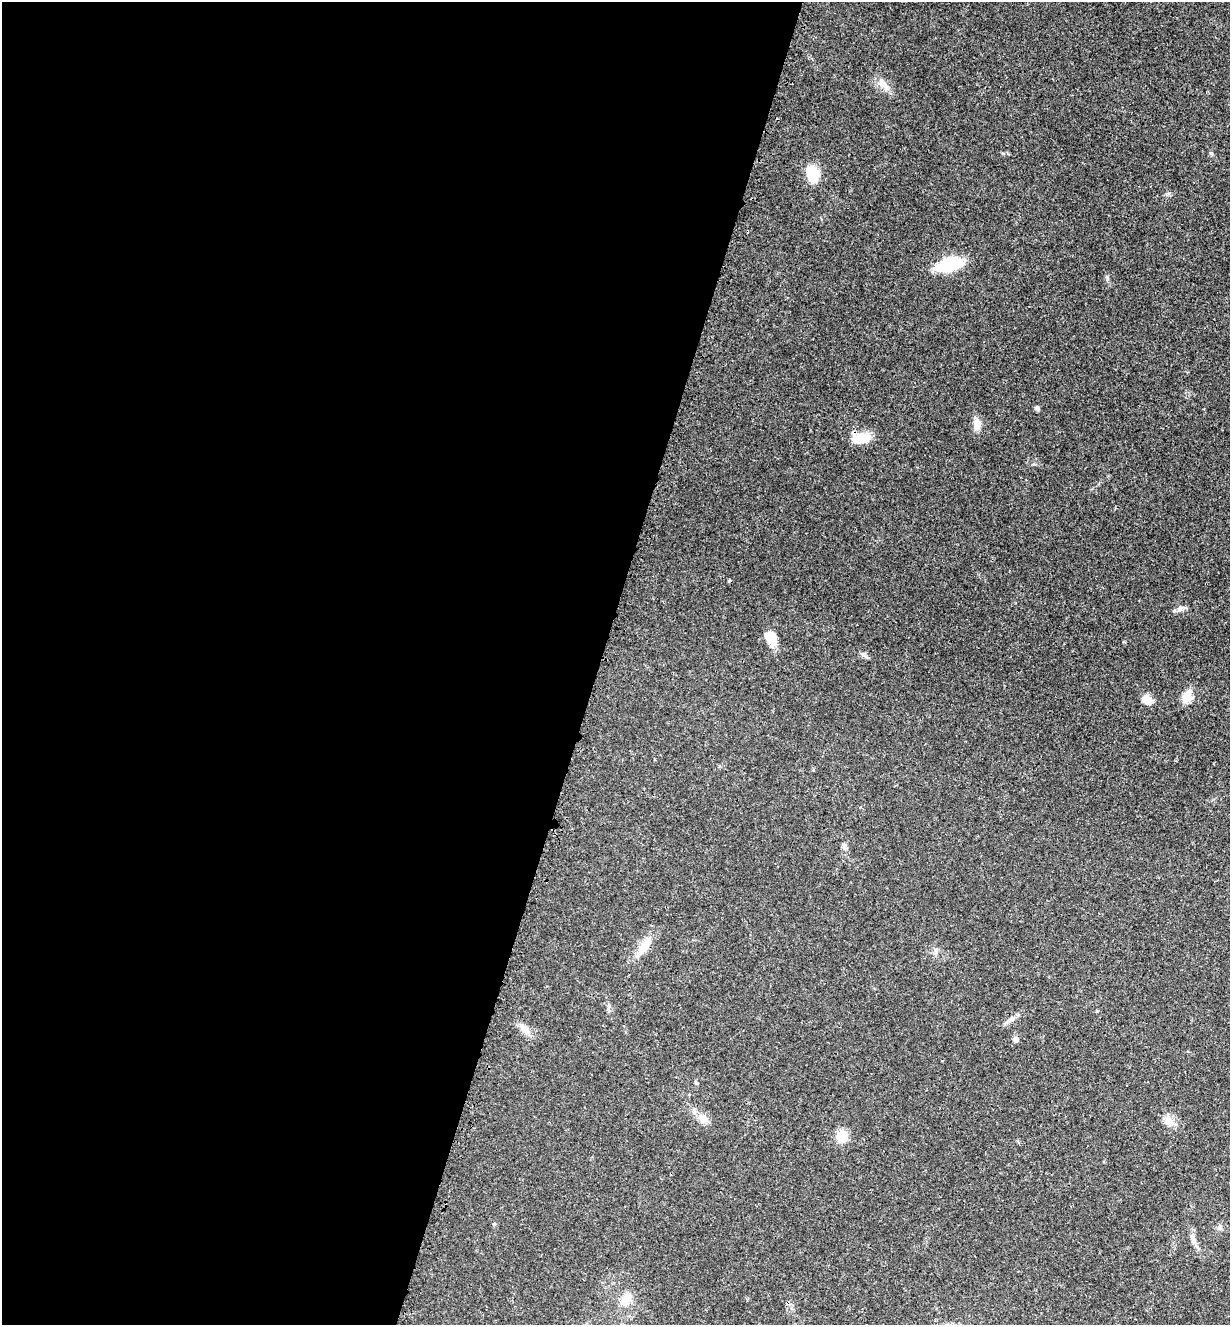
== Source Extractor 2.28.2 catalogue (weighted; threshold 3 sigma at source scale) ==
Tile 5 of 4 x 4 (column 1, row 2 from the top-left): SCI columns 221-1448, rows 2747-4069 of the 5480 x 5490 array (HDU 1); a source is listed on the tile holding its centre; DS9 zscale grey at full resolution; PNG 1232 x 1327 px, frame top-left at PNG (2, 2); no overlay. Shown black and unused: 49% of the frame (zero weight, under 3 of 4 exposures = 8% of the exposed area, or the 3 px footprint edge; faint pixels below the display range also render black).
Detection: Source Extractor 2.28.2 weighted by HDU 2 'WHT'; one run over the whole footprint, this tile lists its part. Background 0.022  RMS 0.0035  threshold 0.0156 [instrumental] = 3 sigma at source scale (4.5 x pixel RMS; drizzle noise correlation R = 1.50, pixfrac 1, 0.05/0.05 arcsec/px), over >= 5 px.
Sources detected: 26; all 26 listed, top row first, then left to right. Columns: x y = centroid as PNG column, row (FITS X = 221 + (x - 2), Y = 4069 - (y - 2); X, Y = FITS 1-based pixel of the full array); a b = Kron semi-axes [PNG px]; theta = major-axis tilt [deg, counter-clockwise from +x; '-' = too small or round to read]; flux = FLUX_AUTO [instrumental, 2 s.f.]
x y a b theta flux
882 84 13 8 -55 2.4
1211 153 6 4 -18 0.41
813 174 21 15 -68 6.5
949 265 21 10 17 20
1037 408 7 5 -43 0.69
977 424 14 9 -89 2.8
861 438 23 12 6 6
729 581 3 3 - 0.53
1180 609 7 6 - 1.1
770 638 18 13 -67 4.8
864 655 11 3 -39 0.7
1187 697 6 5 - 16
1146 700 12 9 -10 3.2
844 846 9 5 -78 0.88
643 947 30 9 55 5.8
935 950 7 4 -72 0.69
1097 1011 4 3 - 0.32
1011 1019 12 6 33 1.4
524 1029 16 9 -45 2.6
1015 1039 6 6 - 1
703 1118 15 9 -29 2.7
1168 1121 14 11 89 2.8
842 1136 13 12 - 5
1219 1227 7 4 71 0.65
1194 1240 16 6 -69 1.9
626 1299 18 11 36 3.6
Unlisted compact peaks at least as high as the median listed source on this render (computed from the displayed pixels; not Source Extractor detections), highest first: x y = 1107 277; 1003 153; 1034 464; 1169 193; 609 1006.